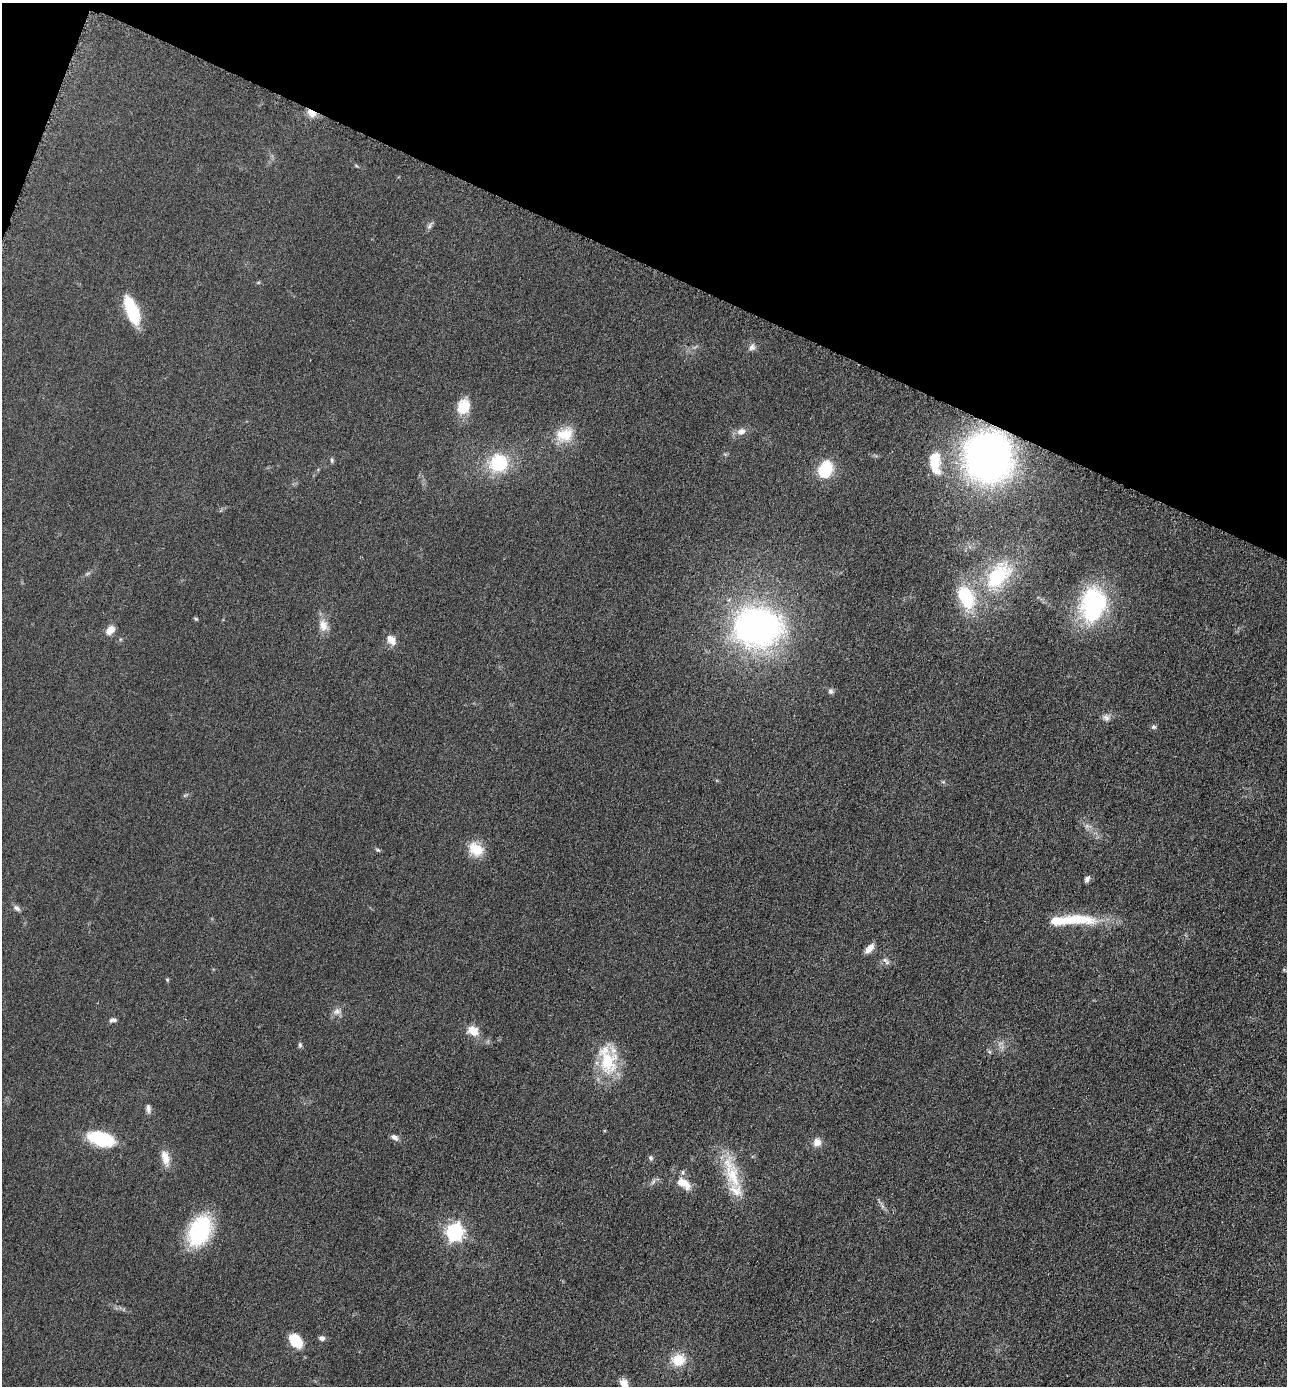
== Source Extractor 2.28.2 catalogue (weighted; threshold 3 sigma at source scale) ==
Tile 2 of 4 x 4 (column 2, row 1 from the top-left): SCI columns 1579-2863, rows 4169-5552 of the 5584 x 5572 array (HDU 1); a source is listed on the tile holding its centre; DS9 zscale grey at full resolution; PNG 1289 x 1388 px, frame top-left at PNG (2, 3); no overlay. Shown black and unused: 20% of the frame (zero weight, under 3 of 6 exposures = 2% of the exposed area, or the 3 px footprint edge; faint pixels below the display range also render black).
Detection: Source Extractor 2.28.2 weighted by HDU 2 'WHT'; one run over the whole footprint, this tile lists its part. Background 0.0494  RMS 0.0096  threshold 0.0393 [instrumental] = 3 sigma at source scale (4.09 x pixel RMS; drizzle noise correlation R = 1.36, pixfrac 0.8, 0.05/0.05 arcsec/px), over >= 5 px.
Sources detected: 52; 2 inside a brighter listed object's ellipse — not listed separately; the other 50 listed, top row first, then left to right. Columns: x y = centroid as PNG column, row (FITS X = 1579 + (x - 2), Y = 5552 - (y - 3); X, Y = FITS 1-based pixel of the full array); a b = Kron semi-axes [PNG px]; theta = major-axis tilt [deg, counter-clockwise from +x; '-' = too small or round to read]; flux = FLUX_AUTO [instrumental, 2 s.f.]
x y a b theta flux
311 113 12 8 -36 7.1
429 226 9 5 61 2.4
132 310 31 11 -68 39
752 347 9 8 - 3.4
463 407 18 14 64 19
741 431 12 9 16 5.8
564 435 24 17 20 21
988 457 31 29 -81 500
332 460 7 4 -81 1.4
935 462 20 10 -86 30
498 463 16 16 - 48
825 469 18 13 67 31
998 576 37 22 50 71
966 597 25 15 -65 50
1093 605 40 28 82 97
196 619 5 5 - 1.1
323 625 15 11 -71 8.9
757 627 52 42 -4 280
110 630 13 9 49 6.7
390 638 12 10 -18 5.6
830 691 7 7 - 2.2
1106 718 10 7 -40 3.7
1154 727 7 5 19 1.6
476 849 17 13 -38 20
377 850 6 5 - 1.4
1087 879 8 5 58 2.7
17 908 10 6 -42 2.8
1074 920 57 13 -1 38
869 949 13 6 47 6.5
885 960 6 6 - 2.4
167 980 5 4 - 1
337 1011 10 9 - 4.5
112 1020 10 5 7 2.4
473 1030 15 11 -36 11
300 1045 7 5 -89 1.7
608 1060 40 23 -84 40
148 1108 11 5 -85 3
394 1137 9 6 -36 3.7
101 1139 23 12 -15 57
817 1142 11 10 - 6.3
165 1158 21 10 -76 9.6
651 1158 7 5 -76 2.1
732 1173 52 16 -72 37
683 1183 20 11 -34 13
199 1231 24 15 65 110
454 1232 7 7 - 290
322 1338 7 6 - 2.8
296 1341 17 12 -51 20
678 1360 17 15 22 18
624 1383 11 9 -58 7.4
Overlapping masked pixels (flux is a lower limit): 2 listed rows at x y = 311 113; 988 457
Isophote crosses this tile's border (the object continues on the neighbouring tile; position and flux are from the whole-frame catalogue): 1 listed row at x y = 624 1383